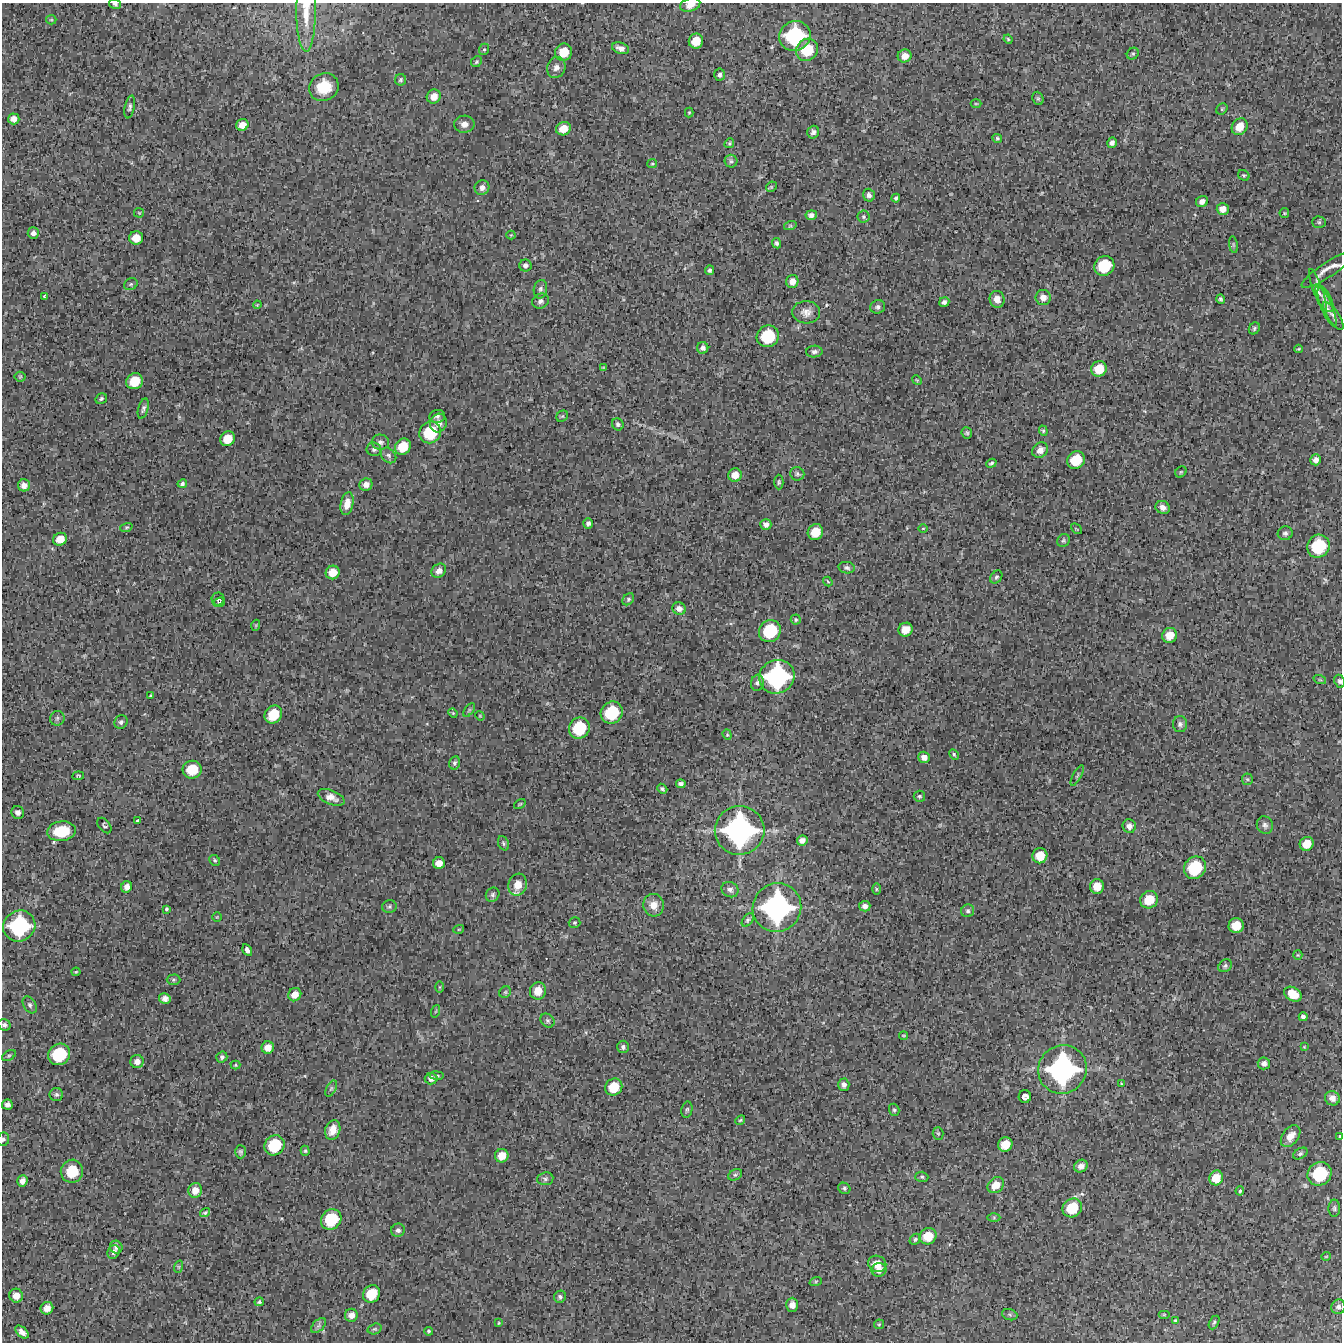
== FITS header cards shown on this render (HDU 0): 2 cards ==
NAXIS1  =                 1340 / length of data axis 1
NAXIS2  =                 1340 / length of data axis 2

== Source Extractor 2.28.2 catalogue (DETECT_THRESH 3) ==
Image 1340 x 1340 px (HDU 0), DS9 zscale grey, 1 PNG px = 1 image px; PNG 1344 x 1344 px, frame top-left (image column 1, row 1340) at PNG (2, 3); each listed source drawn as its Kron ellipse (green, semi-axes under 4 px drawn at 4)
Background 3990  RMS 390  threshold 1160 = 3 sigma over >= 5 px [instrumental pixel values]
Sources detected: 290; all 290 listed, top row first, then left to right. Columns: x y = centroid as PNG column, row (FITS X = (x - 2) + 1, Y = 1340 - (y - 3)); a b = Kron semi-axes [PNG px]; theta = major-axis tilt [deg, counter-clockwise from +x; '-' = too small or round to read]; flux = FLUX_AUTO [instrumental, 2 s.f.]
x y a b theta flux
115 4 6 4 -12 6.3e+04
690 5 10 6 17 1.9e+05
306 12 40 9 -90 4.7e+05
51 20 5 4 - 3.1e+04
795 36 16 15 - 2.2e+06
1008 39 5 4 - 2.9e+04
696 41 7 7 - 4.0e+05
620 48 9 5 -18 1.3e+05
484 49 6 5 - 4.4e+04
807 50 11 10 - 8.1e+05
564 52 9 8 - 4.9e+05
1133 54 6 5 - 4.5e+04
905 56 7 6 - 2.0e+05
476 62 6 5 - 4.1e+04
556 67 11 9 65 1.5e+05
720 75 6 5 - 6.7e+04
400 80 6 5 - 4.9e+04
324 87 15 13 26 7.1e+05
434 96 7 7 - 2.5e+05
1038 98 7 5 -69 4.3e+04
976 104 5 3 - 2.3e+04
130 107 11 5 78 7.0e+04
1222 109 6 5 - 3.6e+04
689 113 5 4 - 2.7e+04
14 119 6 5 - 1.6e+05
464 124 10 8 1 1.7e+05
242 125 6 5 - 2.1e+05
1240 127 9 7 54 3.5e+05
563 129 7 6 - 3.3e+05
813 132 6 6 - 8.8e+04
997 138 5 4 - 4.0e+04
729 143 5 4 - 3.3e+04
1112 143 5 4 - 8.2e+04
731 161 6 6 - 5.8e+04
652 164 5 4 - 3.0e+04
1244 175 6 5 - 4.1e+04
771 187 6 4 44 3.7e+04
482 188 8 7 - 1.4e+05
869 195 6 5 - 9.8e+04
896 198 4 3 - 4.3e+04
1202 201 6 5 - 1.3e+05
1223 209 6 6 - 1.9e+05
139 213 5 5 - 3.0e+04
1284 213 5 4 - 3.0e+04
811 215 6 5 - 8.8e+04
863 217 6 6 - 4.8e+04
1319 222 7 5 -2 4.8e+04
790 226 6 4 18 3.5e+04
33 233 5 5 - 9.9e+04
511 235 4 4 - 2.6e+04
136 238 7 6 - 3.1e+05
777 243 5 4 - 6.0e+04
1233 245 8 4 -81 4.4e+04
525 265 6 6 - 7.6e+04
1104 266 10 9 - 1.0e+06
1328 269 32 7 34 2.7e+05
709 270 5 4 - 5.6e+04
792 281 6 6 - 1.9e+05
131 284 7 5 28 4.8e+04
540 289 9 6 79 8.2e+04
1318 290 22 4 -70 1.4e+05
45 296 4 3 - 3.7e+04
1043 298 8 7 - 1.8e+05
997 299 8 7 - 1.7e+05
1221 299 5 4 - 5.0e+04
1324 299 14 6 -61 1.2e+05
541 301 8 7 - 1.1e+05
944 302 5 4 - 7.9e+04
257 305 4 3 - 2.1e+04
878 307 7 6 - 8.2e+04
1327 307 20 5 -68 1.4e+05
806 312 14 11 -3 2.0e+05
1333 316 16 5 -57 1.0e+05
1254 328 6 5 - 4.6e+04
768 336 11 10 - 1.2e+06
703 348 6 5 - 8.7e+04
1299 349 4 3 - 2.7e+04
814 352 8 6 2 9.3e+04
604 368 3 3 - 2.8e+04
1099 369 8 7 - 4.8e+05
20 377 5 5 - 3.2e+04
917 380 5 4 - 2.5e+04
135 381 8 8 - 5.4e+05
101 399 6 5 - 5.0e+04
143 409 10 5 74 7.0e+04
437 416 8 6 7 7.2e+04
562 416 6 5 - 3.8e+04
438 423 9 8 - 1.8e+05
618 424 6 5 - 6.3e+04
1043 431 5 4 - 3.4e+04
430 432 11 10 - 1.1e+06
967 433 6 5 - 4.3e+04
227 439 8 7 - 4.1e+05
380 442 8 7 - 9.3e+04
403 447 8 7 - 5.1e+05
374 449 7 6 - 7.0e+04
1040 450 8 7 - 1.5e+05
388 455 9 6 -46 7.2e+04
1076 460 9 8 - 7.2e+05
1316 460 5 5 - 1.2e+05
991 463 5 3 - 4.0e+04
1181 472 6 5 - 3.8e+04
797 474 7 6 - 6.2e+04
735 475 7 6 - 2.4e+05
779 482 7 4 89 4.2e+04
182 484 5 4 - 5.1e+04
24 485 6 6 - 1.6e+05
366 485 7 6 - 1.4e+05
347 504 11 6 78 2.2e+05
1163 507 7 6 - 1.4e+05
588 523 5 5 - 7.7e+04
766 524 5 5 - 1.1e+05
126 527 6 4 19 3.4e+04
923 528 5 3 - 2.4e+04
1076 529 6 2 -45 1.9e+04
815 532 8 7 - 5.0e+05
1285 533 7 7 - 7.1e+04
60 539 7 6 - 3.3e+05
1063 541 7 6 - 4.9e+04
1318 546 12 11 - 1.3e+06
847 568 8 5 -10 6.9e+04
439 571 8 6 38 1.5e+05
333 572 7 6 - 3.4e+05
996 577 7 5 51 5.7e+04
828 582 5 4 - 2.9e+04
218 599 6 6 - 4.8e+04
628 599 7 5 47 5.1e+04
219 602 6 4 21 4.6e+04
679 609 7 6 - 1.2e+05
796 620 5 5 - 3.4e+04
256 625 5 3 - 2.5e+04
905 630 7 6 - 3.3e+05
770 631 11 10 - 1.2e+06
1170 635 8 7 - 3.6e+05
777 677 18 16 24 3.3e+06
1320 680 6 4 -19 3.4e+04
1340 681 7 5 -66 6.3e+04
757 683 8 6 77 7.7e+04
150 696 4 3 - 3.0e+04
469 710 8 4 53 4.1e+04
453 713 5 4 - 2.4e+04
612 713 11 10 - 1.3e+06
273 714 9 8 - 6.5e+05
480 716 5 4 - 2.6e+04
57 718 7 7 - 7.0e+04
121 722 7 6 - 7.3e+04
1180 724 8 7 - 8.5e+04
579 728 11 10 - 1.1e+06
727 735 5 4 - 3.2e+04
954 754 6 4 -63 3.2e+04
924 757 6 5 - 1.4e+05
455 763 6 5 - 5.9e+04
192 770 9 9 - 6.5e+05
1077 775 11 3 62 4.3e+04
78 776 6 4 7 3.5e+04
1247 779 6 5 - 4.2e+04
681 784 5 4 - 8.0e+04
662 789 5 4 - 4.7e+04
919 796 5 5 - 4.5e+04
331 797 14 7 -21 2.0e+05
520 804 6 3 35 3.0e+04
18 812 6 6 - 9.5e+04
137 821 4 3 - 3.3e+04
104 825 9 5 -50 5.0e+04
1265 825 9 8 - 9.8e+04
1129 826 7 6 - 1.3e+05
740 830 25 24 - 5.5e+06
61 831 14 9 8 7.9e+05
802 840 5 5 - 1.2e+05
503 843 7 5 -66 4.8e+04
1307 844 7 6 - 3.7e+05
1040 856 7 7 - 4.3e+05
215 860 6 5 - 3.9e+04
439 863 6 6 - 2.2e+05
1195 868 12 10 49 1.3e+06
518 885 11 9 73 3.6e+05
1097 886 7 7 - 3.5e+05
127 887 6 5 - 1.5e+05
876 889 6 4 -90 3.3e+04
730 890 9 7 -28 1.1e+05
493 895 7 6 - 6.2e+04
1149 900 9 8 - 5.4e+05
654 905 11 10 - 2.5e+05
865 906 5 5 - 1.1e+05
389 907 7 6 - 5.3e+04
777 908 25 24 - 5.0e+06
166 909 4 3 - 3.5e+04
968 911 6 6 - 6.2e+04
217 917 4 4 - 2.4e+04
748 920 8 5 52 5.7e+04
575 923 6 5 - 3.7e+04
19 926 16 15 - 2.4e+06
1236 926 7 7 - 4.4e+05
459 929 5 3 - 2.6e+04
247 950 6 4 -59 1.2e+05
1298 955 5 4 - 2.9e+04
1225 966 7 5 38 5.8e+04
76 972 4 4 - 2.6e+04
173 980 7 5 1 4.3e+04
440 987 6 4 89 2.7e+04
538 991 8 8 - 3.5e+05
505 992 6 5 - 4.3e+04
1293 994 9 6 -29 4.3e+05
295 995 7 6 - 2.2e+05
165 999 6 5 - 1.1e+05
30 1005 9 6 -59 7.5e+04
436 1011 6 4 70 3.4e+04
1303 1017 4 4 - 7.5e+04
548 1021 8 6 -45 5.4e+04
4 1025 6 5 - 7.8e+04
904 1035 4 2 - 2.5e+04
623 1047 6 6 - 7.1e+04
1304 1047 4 4 - 2.2e+04
268 1048 6 6 - 2.2e+05
59 1054 11 10 - 1.3e+06
9 1055 7 4 30 4.1e+04
222 1057 5 5 - 6.1e+04
137 1061 6 6 - 1.5e+05
1264 1063 6 6 - 1.0e+05
235 1065 5 4 - 3.1e+04
1062 1069 25 24 - 4.9e+06
437 1076 7 4 -7 3.8e+04
431 1078 6 6 - 1.2e+05
1121 1084 3 2 - 2.7e+04
844 1085 6 5 - 9.5e+04
614 1087 9 8 - 5.9e+05
331 1089 9 4 63 5.2e+04
56 1094 7 6 - 6.1e+04
1025 1096 6 6 - 1.1e+05
1332 1098 7 7 - 1.2e+05
7 1105 5 5 - 9.5e+04
687 1110 8 5 78 5.0e+04
894 1110 6 5 - 4.5e+04
740 1120 5 4 - 3.5e+04
333 1130 10 7 72 2.6e+05
938 1133 6 5 - 4.1e+04
1291 1136 12 8 53 2.2e+05
1340 1137 4 3 - 2.6e+04
3 1139 7 6 - 4.7e+04
1005 1144 7 7 - 4.1e+05
274 1145 10 9 - 1.0e+06
305 1151 5 4 - 3.6e+04
240 1152 6 5 - 5.1e+04
1300 1153 8 5 31 5.1e+04
502 1156 7 6 - 3.0e+05
1081 1166 7 6 - 1.3e+05
72 1171 11 11 - 6.5e+05
1320 1174 12 11 - 1.4e+06
735 1175 7 5 28 5.2e+04
922 1177 6 5 - 4.6e+04
1216 1178 7 7 - 3.7e+05
545 1179 8 6 6 6.6e+04
22 1181 6 5 - 1.4e+05
996 1185 9 7 43 2.9e+05
844 1188 6 5 - 5.1e+04
195 1190 7 7 - 2.3e+05
1240 1191 4 4 - 4.0e+04
1072 1208 10 9 - 7.7e+05
1334 1208 8 6 88 5.8e+04
205 1213 5 3 - 5.1e+04
994 1218 6 4 0 3.0e+04
331 1220 11 9 46 1.1e+06
398 1230 7 6 - 8.6e+04
928 1236 8 8 - 5.0e+05
915 1239 6 4 46 4.2e+04
116 1247 6 6 - 8.3e+04
113 1252 7 6 - 9.5e+04
1326 1256 5 3 - 1.9e+04
877 1264 9 8 - 3.1e+05
178 1267 6 4 71 3.8e+04
879 1270 7 6 - 1.2e+05
816 1281 6 4 19 3.7e+04
371 1294 9 8 - 6.7e+05
16 1296 7 6 - 2.1e+05
560 1297 6 5 - 6.3e+04
259 1302 5 4 - 3.8e+04
792 1305 7 6 - 1.8e+05
1338 1307 7 7 - 8.3e+04
47 1308 6 6 - 1.5e+05
1164 1314 6 4 0 3.0e+04
351 1315 6 6 - 1.5e+05
1010 1315 8 5 -18 4.9e+04
1175 1321 4 3 - 3.7e+04
1214 1322 7 4 62 4.4e+04
499 1323 3 3 - 2.4e+04
879 1324 5 5 - 2.9e+04
318 1326 9 5 45 7.3e+04
375 1329 7 5 17 4.8e+04
429 1331 4 4 - 3.9e+04
22 1332 8 5 -41 1.4e+05
At the frame edge (FLAGS 8, measured only in part): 8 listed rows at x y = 115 4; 690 5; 306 12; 1328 269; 1340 681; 4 1025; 1340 1137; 3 1139